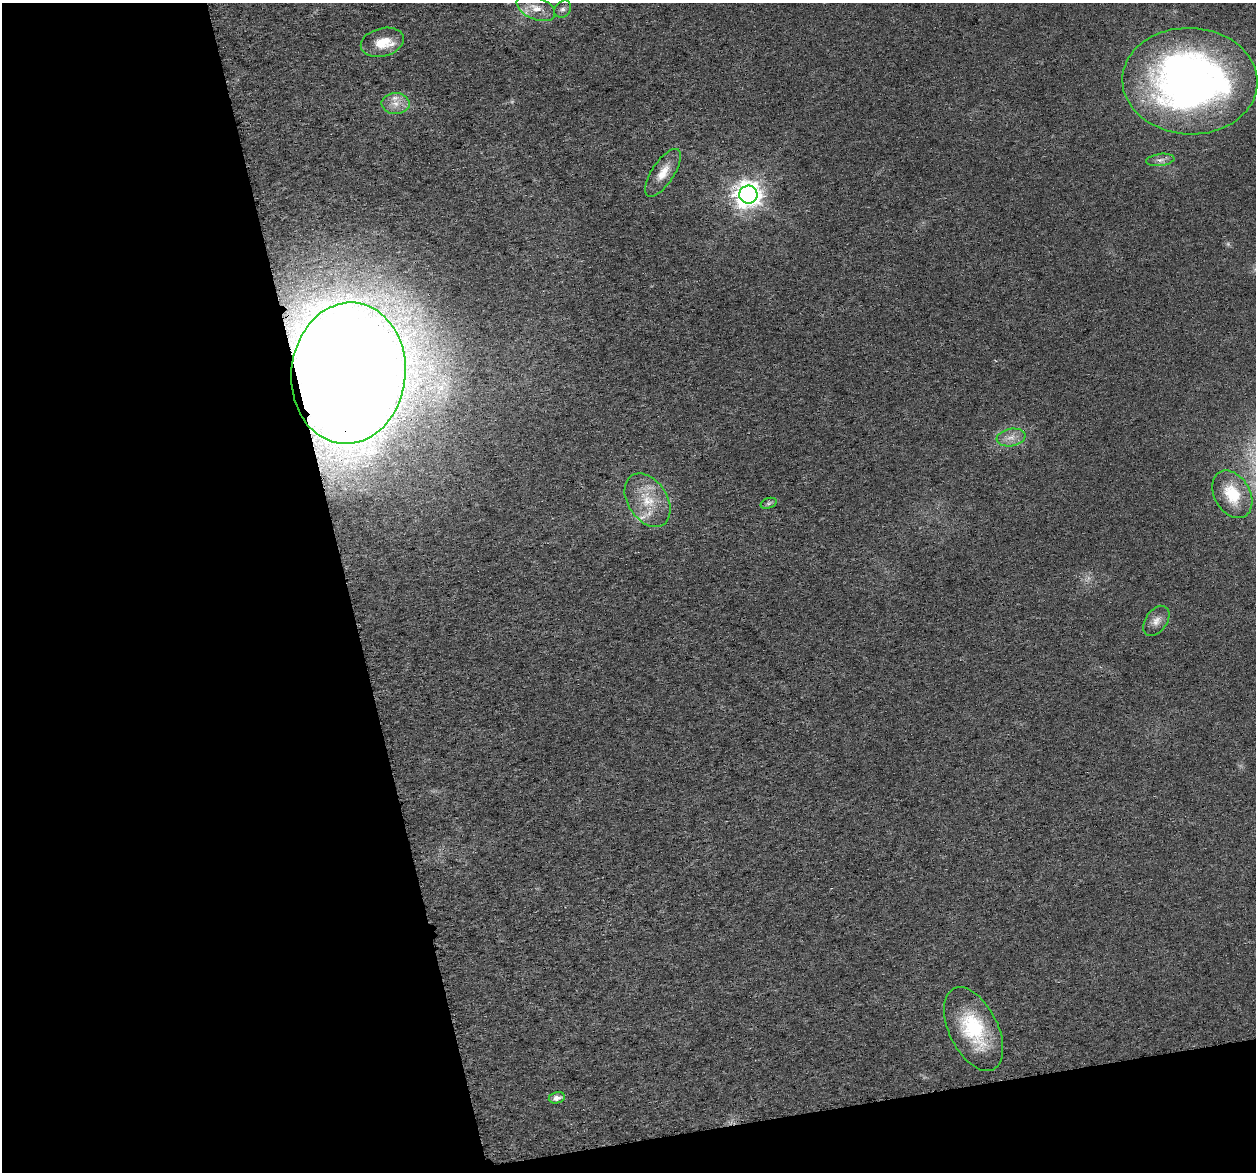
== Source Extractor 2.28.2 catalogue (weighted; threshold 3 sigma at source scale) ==
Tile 3 of 2 x 2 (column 1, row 2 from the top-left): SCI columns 7-1260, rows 49-1218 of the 2518 x 2422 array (HDU 1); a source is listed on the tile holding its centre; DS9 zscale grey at full resolution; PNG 1258 x 1174 px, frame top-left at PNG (2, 3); each listed source drawn as its Kron ellipse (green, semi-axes under 4 px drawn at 4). Shown black and unused: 31% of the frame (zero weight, under 3 of 6 exposures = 1% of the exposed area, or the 3 px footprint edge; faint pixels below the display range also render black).
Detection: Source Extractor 2.28.2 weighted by HDU 2 'WHT'; one run over the whole footprint, this tile lists its part. Background 0.0139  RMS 0.0045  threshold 0.0183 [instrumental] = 3 sigma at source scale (4.09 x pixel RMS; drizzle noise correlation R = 1.36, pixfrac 0.8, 0.0396/0.0396 arcsec/px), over >= 5 px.
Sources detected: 23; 2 too faint to see at this stretch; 1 cosmic-ray / hot-pixel residue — neither listed nor drawn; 4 inside a brighter listed object's ellipse — not listed separately; the other 16 listed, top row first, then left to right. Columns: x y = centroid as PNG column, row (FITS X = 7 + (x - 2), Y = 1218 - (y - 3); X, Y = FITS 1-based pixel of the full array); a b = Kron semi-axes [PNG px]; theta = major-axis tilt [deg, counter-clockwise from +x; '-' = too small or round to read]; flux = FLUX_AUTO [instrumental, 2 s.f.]
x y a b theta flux
536 8 20 11 -23 5.8
563 9 9 7 45 1.5
382 42 22 14 14 9
1190 81 67 53 -2 260
396 104 14 10 -1 4.5
1160 160 14 6 7 2.1
663 173 27 11 57 7.1
748 195 9 9 - 460
348 373 71 57 84 1600
1011 438 14 8 10 3.9
1232 494 25 18 -60 15
647 500 29 19 -57 15
768 503 8 5 19 0.94
1156 621 17 10 55 3.6
973 1029 45 24 -64 32
557 1098 8 5 11 2.6
Overlapping masked pixels (flux is a lower limit): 1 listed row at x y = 348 373
Isophote crosses this tile's border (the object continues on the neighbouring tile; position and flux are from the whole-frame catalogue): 1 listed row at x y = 1232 494